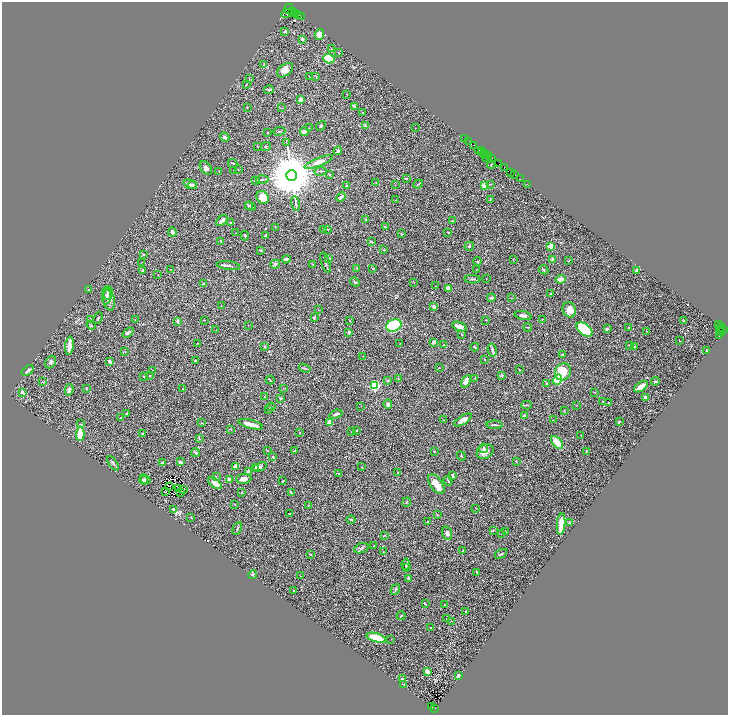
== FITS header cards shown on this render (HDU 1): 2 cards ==
NAXIS1  =                 1452
NAXIS2  =                 1425

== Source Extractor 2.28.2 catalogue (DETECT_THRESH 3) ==
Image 1452 x 1425 px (HDU 1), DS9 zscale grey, zoomed out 1/2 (1 PNG px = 2 x 2 image px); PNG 730 x 717 px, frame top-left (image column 1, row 1425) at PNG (2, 2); each listed source drawn as its Kron ellipse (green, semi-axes under 4 px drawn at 4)
Background 0.633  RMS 0.022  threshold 0.0652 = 3 sigma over >= 5 px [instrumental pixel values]
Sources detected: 403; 69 cannot appear on this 1/2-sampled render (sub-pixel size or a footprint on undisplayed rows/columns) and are neither listed nor drawn; the other 334 listed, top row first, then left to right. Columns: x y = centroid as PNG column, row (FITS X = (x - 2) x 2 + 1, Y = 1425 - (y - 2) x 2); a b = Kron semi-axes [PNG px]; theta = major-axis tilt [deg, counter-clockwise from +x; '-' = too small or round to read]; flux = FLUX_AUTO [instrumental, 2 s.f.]
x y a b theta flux
289 9 5 3 - 1700
293 11 3 2 - 900
287 13 6 4 27 1400
295 13 3 2 - 340
298 14 2 1 - 33
301 17 2 1 - 85
285 31 3 3 - 5.7
320 35 5 4 - 43
302 39 3 3 - 7.5
331 49 2 2 - 2.4
338 52 2 2 - 2.5
329 58 6 4 -20 160
264 65 3 2 - 2.1
285 70 9 5 38 26
309 76 2 1 - 1.3
316 76 3 2 - 1.9
249 79 3 2 - 1.7
246 85 3 2 - 3
269 90 5 3 - 5.5
347 95 2 1 - 1.3
300 100 2 2 - 46
354 106 4 3 - 4.7
247 108 2 2 - 2.7
282 108 3 2 - 2.1
362 112 2 2 - 2.1
365 125 4 3 - 3.6
321 126 5 3 - 4.7
309 128 3 2 - 1.6
415 128 2 1 - 1.5
279 131 6 2 3 3.9
304 132 4 3 - 12
267 133 2 2 - 2.4
225 137 5 4 - 8.1
465 138 2 1 - 16
286 142 3 2 - 2.1
469 142 3 1 - 520
473 145 3 2 - 210
257 146 3 2 - 1.5
266 147 5 2 - 3.3
479 150 2 1 - 250
481 150 2 2 - 160
338 151 4 3 - 5.1
481 153 3 2 - 610
485 153 3 1 - 180
485 155 2 1 - 140
488 155 3 1 - 230
486 158 3 2 - 530
491 159 3 2 - 110
319 162 15 4 22 38
233 163 5 2 - 3.7
499 164 2 1 - 350
491 165 4 2 - 8.4
206 168 7 5 -52 13
504 168 3 2 - 57
233 170 2 1 - 3.3
238 170 2 2 - 1.4
320 171 6 3 4 5.3
219 172 2 2 - 3.1
511 173 2 2 - 450
329 174 3 2 - 2.7
291 175 5 5 - 29000
514 175 2 1 - 68
406 178 2 1 - 2.7
520 179 2 1 - 11
262 180 6 3 4 5.9
256 181 4 3 - 3.2
376 183 2 2 - 1.8
190 184 7 3 -20 17
418 184 5 1 - 2.5
491 184 2 2 - 2.4
527 184 2 1 - 11
192 185 4 3 - 8.4
346 185 3 2 - 5.9
395 185 2 1 - 1
485 186 4 3 - 44
263 197 7 5 -51 56
341 197 5 3 - 8.2
490 199 3 2 - 2.4
396 200 2 1 - 1.1
295 204 7 2 -78 5.2
249 205 3 2 - 3.7
250 206 5 3 - 5.3
366 219 3 3 - 3.7
222 221 7 3 41 16
452 221 4 3 - 3.5
231 222 3 2 - 2.3
275 227 3 2 - 2.1
385 227 2 1 - 3
324 229 4 2 - 1.9
327 229 2 2 - 1.4
172 232 5 3 - 15
448 232 2 2 - 3.2
236 233 3 2 - 1.6
401 234 2 2 - 3.7
245 235 5 2 - 2.4
266 235 4 2 - 4.3
221 241 3 2 - 4.3
371 242 4 3 - 4.9
469 246 5 3 - 4.7
551 246 2 2 - 110
384 250 2 2 - 3.3
261 251 2 2 - 5.5
144 254 3 2 - 4
286 259 4 2 - 7.8
329 259 3 3 - 6.6
513 259 2 2 - 2.6
552 260 2 2 - 35
478 261 4 3 - 3.5
569 261 3 2 - 2.5
142 262 2 2 - 1.3
326 263 10 3 -72 7.4
275 264 5 3 - 9.8
313 264 3 2 - 2.4
228 266 12 2 -7 11
357 268 2 2 - 1.5
373 269 3 3 - 2.6
477 269 2 1 - 3
143 270 3 3 - 4.6
171 270 2 1 - 1
544 270 5 3 - 4.9
637 271 3 3 - 15
158 275 2 1 - 2.4
472 279 8 3 -3 6
486 279 2 2 - 1.5
561 279 5 4 - 27
355 282 5 3 - 5.3
414 282 2 2 - 1.4
204 284 3 2 - 2.4
436 286 2 2 - 1.2
448 288 3 2 - 45
89 290 2 2 - 4.2
107 293 7 5 89 7.4
551 294 3 3 - 6.2
107 297 7 3 81 9.4
491 298 4 3 - 7.9
511 298 3 2 - 1.7
109 299 12 6 -77 23
221 306 2 1 - 0.99
434 307 4 3 - 17
318 310 3 2 - 1.8
569 310 8 6 -68 31
523 316 9 4 -12 13
314 317 3 2 - 5.8
98 318 6 2 65 2.7
90 319 2 2 - 8.4
543 319 2 1 - 1.1
135 320 2 1 - 1.1
204 320 3 2 - 1.8
486 320 2 2 - 1.3
177 321 2 2 - 17
350 321 2 2 - 1.2
684 321 2 1 - 2.7
718 324 3 2 - 230
91 325 5 3 - 3.9
394 325 8 6 19 340
248 326 2 1 - 2.3
460 326 8 3 -22 21
528 327 4 2 - 2.4
629 327 3 2 - 2.3
720 327 4 2 - 37
607 329 4 3 - 5
723 329 3 1 - 28
216 330 2 2 - 1.3
585 330 9 5 -37 190
721 330 2 1 - 96
646 331 2 2 - 3
349 332 4 2 - 8.8
721 332 4 3 - 170
128 333 6 3 38 11
462 335 3 2 - 2.3
719 336 3 2 - 33
679 341 2 1 - 1.4
433 342 3 2 - 16
197 343 2 2 - 1.3
400 344 2 1 - 1.9
444 344 3 2 - 1.9
630 345 3 2 - 2.8
69 346 9 3 84 48
265 347 3 2 - 3.8
475 347 4 2 - 3.2
634 347 4 3 - 5.8
492 350 7 3 -77 9.5
125 351 3 2 - 1.6
706 351 2 2 - 3.1
563 354 3 2 - 3.5
363 356 3 2 - 1.6
195 360 4 2 - 2.8
485 360 2 2 - 2
51 362 7 4 62 8.6
110 362 3 2 - 12
305 368 6 2 -16 3.8
439 368 2 2 - 4.3
28 370 7 3 38 9.4
152 370 2 1 - 0.98
519 370 3 2 - 2.8
563 372 9 7 56 93
502 375 3 2 - 2.5
149 376 3 3 - 3.1
144 377 3 2 - 2.7
475 378 3 2 - 1.8
398 379 3 2 - 2.7
270 380 4 1 - 2.5
557 380 5 4 - 180
388 381 4 3 - 3
466 381 7 4 59 20
655 381 4 2 - 8
43 382 3 2 - 8.5
547 383 4 3 - 5.5
374 386 3 3 - 490
641 387 8 4 35 41
86 388 4 2 - 1.9
183 388 2 2 - 3.5
283 388 2 1 - 1
69 390 6 3 79 14
22 392 2 2 - 31
595 392 2 2 - 1.9
264 397 2 2 - 2.7
645 397 4 3 - 9.2
280 398 3 2 - 3.6
603 401 2 2 - 2.7
609 402 2 2 - 1.7
388 404 5 3 - 10
526 405 5 2 - 4.2
576 405 3 2 - 1.3
361 406 2 2 - 1.7
271 407 4 2 - 2.6
268 409 2 1 - 0.99
564 411 4 1 - 1.6
126 413 2 2 - 3.7
336 414 6 2 19 12
524 416 3 2 - 10
121 418 2 1 - 2.7
443 420 2 2 - 1.6
463 420 10 4 31 22
553 420 2 1 - 1.4
619 421 3 3 - 2.5
201 423 3 2 - 1.8
330 423 4 4 - 43
81 424 3 3 - 2.8
251 424 13 3 -14 38
495 425 8 2 -1 7.3
231 429 3 2 - 1.9
357 430 2 1 - 2.6
352 432 2 2 - 3.3
299 433 2 1 - 1.7
80 434 7 3 86 130
142 434 3 2 - 3.1
581 435 2 2 - 3.4
199 438 3 3 - 2.8
557 443 8 3 -48 53
483 448 5 4 - 7.7
267 450 3 2 - 1.5
295 451 4 2 - 3
586 451 4 2 - 2.2
434 452 2 2 - 2.3
485 452 9 7 33 30
195 453 4 3 - 4.8
461 456 5 2 - 2.3
273 457 2 2 - 4.8
516 461 2 2 - 3.2
181 462 4 3 - 7.2
113 463 8 2 -56 5.2
163 463 4 2 - 3
236 466 4 3 - 18
260 467 7 3 20 12
362 467 3 2 - 1.9
256 468 4 3 - 7.7
249 471 3 3 - 15
397 473 2 1 - 1.6
339 474 4 3 - 4.1
216 476 2 2 - 2.5
453 476 4 2 - 7.5
145 479 6 4 -39 10
230 479 4 3 - 20
244 479 8 5 4 21
143 480 4 3 - 6.6
283 481 3 2 - 2.8
448 481 5 2 - 3.4
215 483 8 3 -36 23
436 484 11 6 -53 47
169 487 2 1 - 1.2
179 489 2 1 - 0.53
183 490 3 1 - 8
165 491 2 1 - 0.99
291 492 4 2 - 2.4
181 493 2 2 - 0.32
241 493 3 2 - 2.3
407 502 5 2 - 2.3
235 504 3 1 - 2
308 506 3 2 - 1.6
476 508 2 1 - 2
173 509 2 2 - 13
289 513 2 1 - 2
437 515 3 2 - 2.1
191 517 2 2 - 5.5
351 519 4 2 - 4.4
428 522 4 3 - 3.8
570 523 3 3 - 8.4
561 524 11 3 85 66
237 528 6 2 62 4.8
493 530 4 2 - 2.8
505 531 2 1 - 1.7
447 533 7 4 -72 11
501 534 2 2 - 2
384 535 3 2 - 2
374 546 2 2 - 2.1
361 548 7 4 19 8.5
463 550 2 1 - 1.9
383 552 2 1 - 1.3
310 554 3 2 - 2.8
501 554 7 2 30 4.9
406 564 5 3 - 7.4
406 567 2 2 - 2.6
476 572 4 2 - 2.9
253 575 4 3 - 4.8
300 576 2 2 - 1.4
409 578 3 2 - 7.3
395 589 5 2 - 3.7
294 590 2 2 - 3
425 604 4 2 - 2.7
444 605 2 1 - 1.5
465 611 3 2 - 3.6
401 616 4 2 - 3
446 619 2 1 - 70
452 621 2 2 - 1.2
431 628 2 2 - 1.8
376 638 10 4 -17 140
391 639 2 1 - 0.95
427 671 3 3 - 24
458 676 3 2 - 17
403 678 3 2 - 2.3
404 685 2 2 - 2.5
432 707 2 1 - 1.9
434 708 2 2 - 26
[69 sub-pixel or undisplayed-footprint detections neither listed nor drawn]